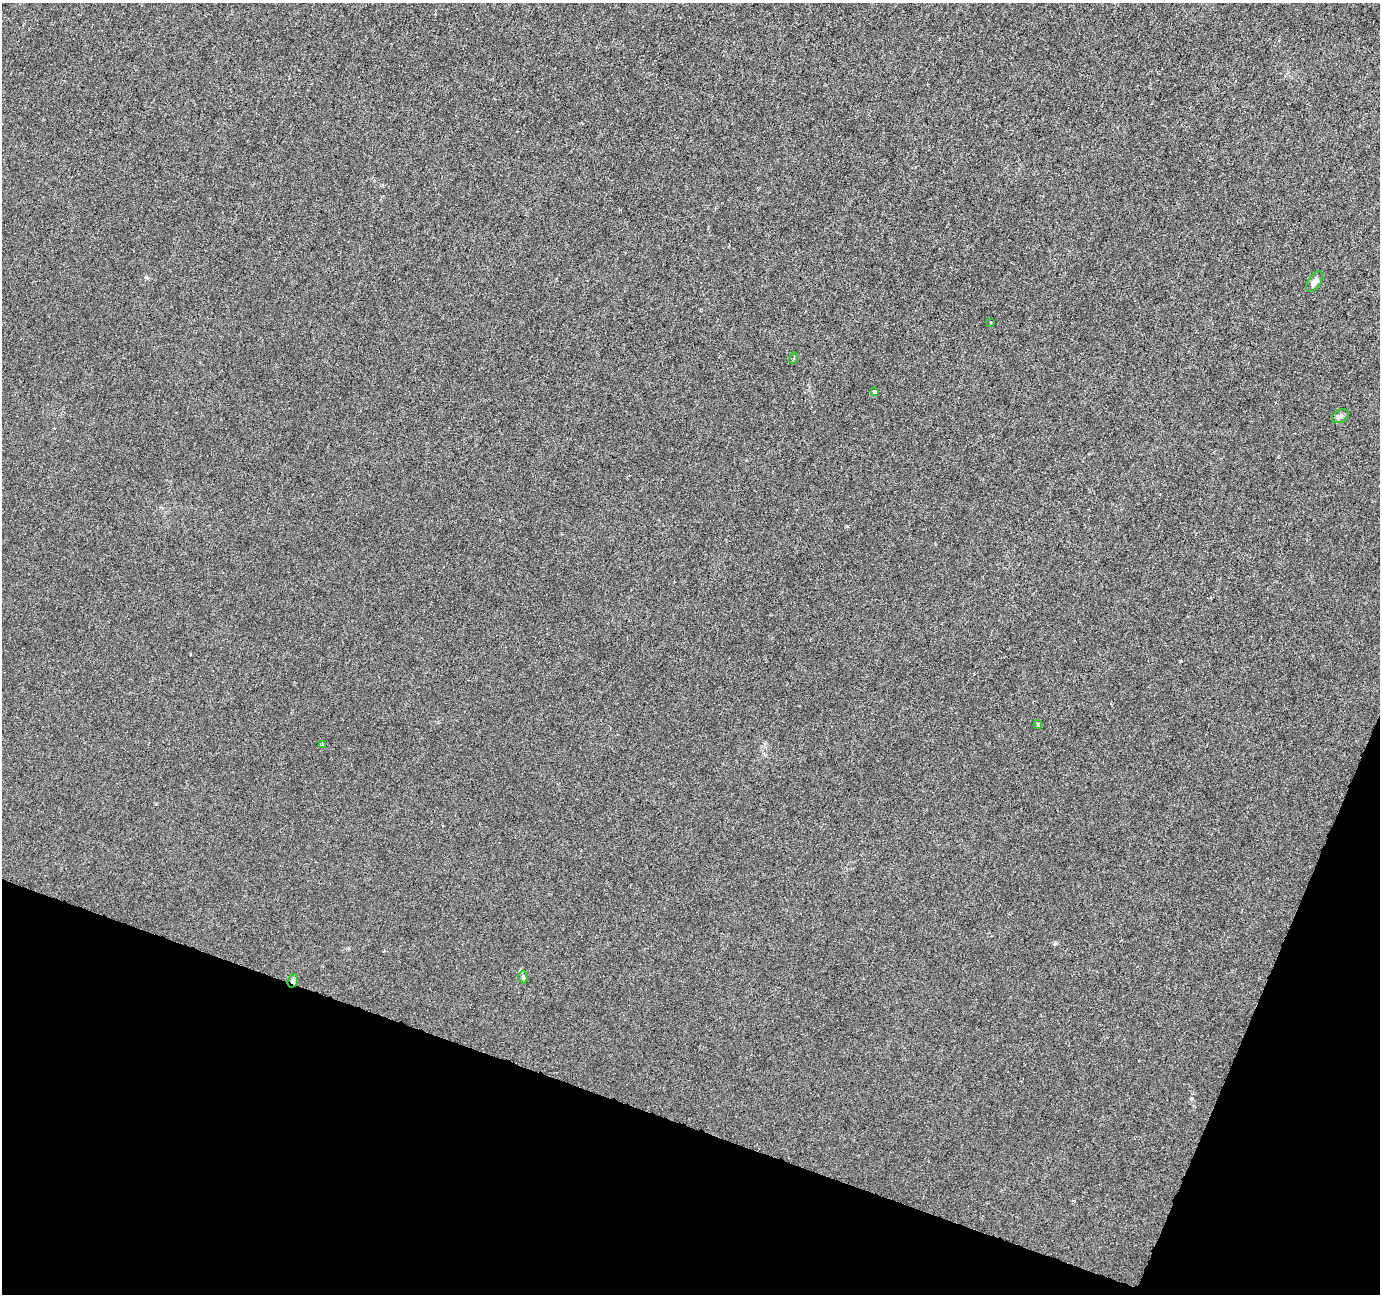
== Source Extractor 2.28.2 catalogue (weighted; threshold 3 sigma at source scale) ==
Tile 15 of 4 x 4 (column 3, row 4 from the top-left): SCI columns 2757-4134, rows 213-1504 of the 5521 x 5659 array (HDU 1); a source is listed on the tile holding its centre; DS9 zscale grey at full resolution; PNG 1382 x 1296 px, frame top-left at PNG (2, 3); each listed source drawn as its Kron ellipse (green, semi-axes under 4 px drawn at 4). Shown black and unused: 17% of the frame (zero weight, under 3 of 6 exposures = <1% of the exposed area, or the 3 px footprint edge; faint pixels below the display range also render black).
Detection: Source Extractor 2.28.2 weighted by HDU 2 'WHT'; one run over the whole footprint, this tile lists its part. Background -9.02e-05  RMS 0.0012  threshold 0.00505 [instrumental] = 3 sigma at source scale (4.09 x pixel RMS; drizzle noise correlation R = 1.36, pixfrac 0.8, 0.0396/0.0396 arcsec/px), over >= 5 px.
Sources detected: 9; all 9 listed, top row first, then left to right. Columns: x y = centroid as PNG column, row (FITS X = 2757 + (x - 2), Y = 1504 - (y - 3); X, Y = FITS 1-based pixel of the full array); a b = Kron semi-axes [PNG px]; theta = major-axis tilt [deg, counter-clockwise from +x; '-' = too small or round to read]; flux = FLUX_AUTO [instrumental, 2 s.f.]
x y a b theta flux
1314 282 12 6 57 0.72
991 322 4 2 - 0.077
794 358 6 3 72 0.12
874 392 4 3 - 0.74
1340 416 9 6 31 0.36
1038 725 4 3 - 0.3
322 744 4 3 - 0.13
523 977 6 4 -89 0.18
293 981 7 5 69 0.24
Overlapping masked pixels (flux is a lower limit): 1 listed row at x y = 293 981